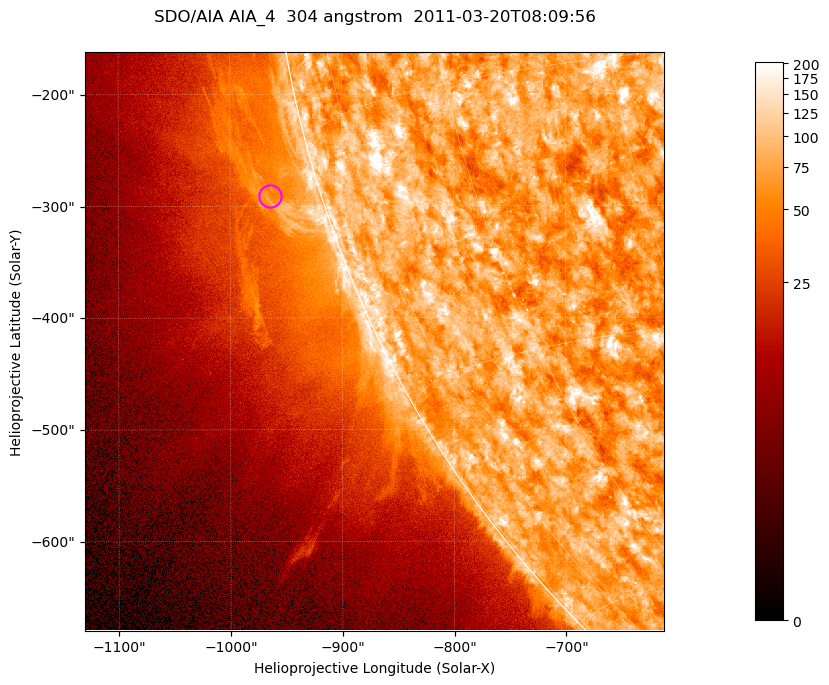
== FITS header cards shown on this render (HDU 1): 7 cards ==
TELESCOP= 'SDO/AIA '           / For AIA: SDO/AIA
INSTRUME= 'AIA_4   '           / For AIA: AIA_ATA1, AIA_ATA2, AIA_ATA3 or AIA_AT
WAVELNTH=                  304 / [angstrom] Wavelength
WAVEUNIT= 'angstrom'           / Wavelength unit: angstrom
DATE-OBS= '2011-03-20T08:09:56.123' / [ISO] Date when observation started; ISO 8
CTYPE1  = 'HPLN-TAN'           / CTYPE1; Typically HPLN
CTYPE2  = 'HPLT-TAN'           / CTYPE2; Typically HPLT

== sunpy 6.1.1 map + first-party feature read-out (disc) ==
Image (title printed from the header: SDO/AIA AIA_4  304 angstrom  2011-03-20T08:09:56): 863 x 863 px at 0.6 arcsec/px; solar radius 964 arcsec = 1605 px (partial field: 4.2% of the solar disc is inside the frame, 46% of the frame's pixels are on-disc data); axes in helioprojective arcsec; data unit not stated in the header (colour bar unlabelled)
Orientation: roll -0.132 deg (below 1 deg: not rotated)
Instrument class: DISC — disc imager (sunpy class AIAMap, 304 A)
Bright regions (active regions / flare kernels): reference = the on-disc median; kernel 7 px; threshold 5 sigma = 122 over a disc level ~75.1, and >= 1.15x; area >= 744 px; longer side >= 10 px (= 6 arcsec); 0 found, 0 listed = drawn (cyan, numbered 1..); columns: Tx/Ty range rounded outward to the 2 arcsec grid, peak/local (2 s.f.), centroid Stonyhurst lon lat
Off-limb structures (1.02-1.3 R_sun): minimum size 372 px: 3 found; the strongest spans PA ~100..110 deg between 1.02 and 1.08 R_sun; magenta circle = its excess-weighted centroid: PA ~105 deg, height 1.05 R_sun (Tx ~-964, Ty ~-292 arcsec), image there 1.6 x the reference